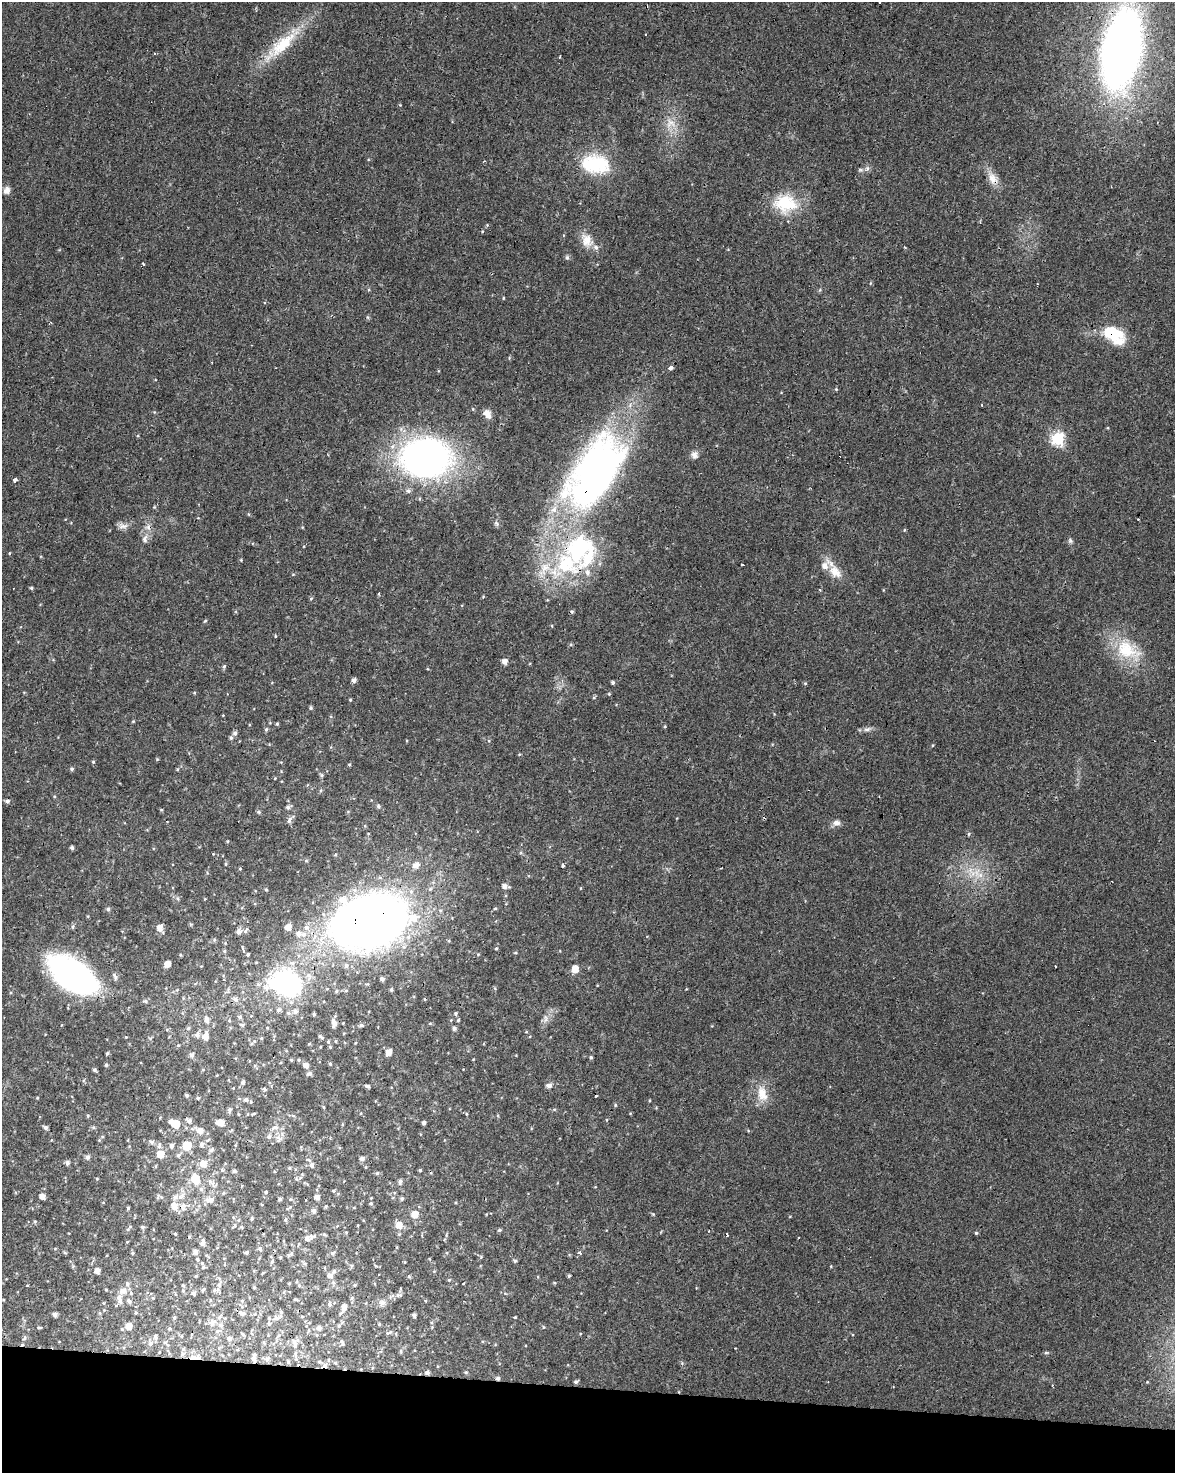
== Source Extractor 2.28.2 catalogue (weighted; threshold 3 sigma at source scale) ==
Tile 11 of 4 x 3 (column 3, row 3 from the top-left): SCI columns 2351-3523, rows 282-1752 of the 4696 x 4918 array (HDU 1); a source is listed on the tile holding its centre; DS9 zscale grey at full resolution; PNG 1177 x 1475 px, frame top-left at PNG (2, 2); no overlay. Shown black and unused: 6% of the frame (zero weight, under 3 of 4 exposures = <1% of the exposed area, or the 3 px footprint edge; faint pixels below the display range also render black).
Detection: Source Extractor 2.28.2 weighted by HDU 2 'WHT'; one run over the whole footprint, this tile lists its part. Background 0.0248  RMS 0.0034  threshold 0.0151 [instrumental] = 3 sigma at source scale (4.5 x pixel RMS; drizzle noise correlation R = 1.50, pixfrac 1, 0.0396/0.0396 arcsec/px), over >= 5 px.
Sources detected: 321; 1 inside a brighter object's white glare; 20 cosmic-ray / hot-pixel residue — not listed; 14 inside a brighter listed object's ellipse — not listed separately; the other 286 listed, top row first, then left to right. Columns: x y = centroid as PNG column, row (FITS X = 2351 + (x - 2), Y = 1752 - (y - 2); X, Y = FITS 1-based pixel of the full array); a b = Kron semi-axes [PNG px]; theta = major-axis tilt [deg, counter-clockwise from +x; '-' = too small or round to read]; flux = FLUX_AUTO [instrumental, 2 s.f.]
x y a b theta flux
879 2 3 2 - 0.46
282 45 54 16 42 16
1122 49 48 22 79 360
670 123 16 12 29 4.2
595 164 38 24 -6 19
867 168 7 4 -89 0.71
992 178 18 10 -78 3.5
6 190 10 8 46 1.5
785 203 32 24 -7 14
587 241 19 12 89 4.3
567 257 7 5 -69 0.62
143 264 3 3 - 1.4
503 298 4 3 - 0.27
367 317 6 4 -89 0.44
1112 333 21 11 -35 19
671 368 4 3 - 3
836 389 4 4 - 0.29
982 405 3 2 - 0.27
487 414 11 7 -55 2.4
1057 439 6 6 - 44
694 455 10 9 - 1.6
426 458 48 37 1 130
595 472 89 45 59 170
15 480 4 3 - 1.6
123 526 14 7 2 1.7
904 530 5 3 - 0.25
145 539 12 7 82 1.8
1070 541 7 5 -70 0.68
9 553 4 3 - 0.29
567 564 43 31 -26 33
743 565 4 2 - 0.92
835 572 21 13 -47 5.1
31 588 4 4 - 0.45
379 594 3 3 - 1
483 597 5 3 - 0.28
311 598 5 3 - 0.36
572 611 5 4 - 0.49
205 621 5 4 - 0.36
1127 650 37 22 -28 15
504 661 5 5 - 2
224 666 6 4 72 0.56
354 680 5 4 - 1.2
613 682 4 4 - 0.6
805 683 5 3 - 0.32
609 694 4 4 - 0.35
350 700 4 4 - 0.32
311 708 5 4 - 0.48
277 724 4 4 - 0.4
266 729 5 5 - 0.53
867 729 10 6 15 1.2
235 733 5 5 - 0.98
231 738 6 4 -90 0.6
519 754 5 3 - 0.28
157 759 4 4 - 0.32
93 762 5 4 - 0.37
349 765 4 4 - 0.35
72 769 5 4 - 0.57
322 775 6 5 - 0.46
275 778 4 3 - 0.24
7 801 6 5 - 0.85
378 806 6 5 - 0.63
288 807 7 4 19 0.8
259 812 5 5 - 0.47
289 820 10 5 62 1.2
837 823 10 7 -3 1.5
969 834 5 3 - 0.36
72 848 4 4 - 0.68
306 861 6 4 0 0.4
226 864 5 3 - 0.37
416 865 8 6 23 2.1
562 865 3 3 - 4.9
240 869 4 4 - 0.32
970 870 10 7 -77 2.2
980 875 8 7 - 2
505 886 7 5 -7 1.7
266 890 5 3 - 0.33
495 908 5 3 - 0.33
108 909 5 5 - 0.71
370 921 70 49 15 290
288 927 6 6 - 2.8
160 928 6 6 - 2.6
245 931 8 4 54 0.62
239 932 6 6 - 1.3
299 933 9 8 - 2.2
214 940 5 3 - 0.35
496 948 5 4 - 0.37
243 951 5 3 - 1.8
248 954 3 3 - 0.46
167 964 5 5 - 2.7
575 969 6 5 - 3.8
72 975 46 22 -34 110
115 976 12 5 -63 0.92
382 979 5 4 - 0.75
286 984 28 22 -24 52
391 990 5 3 - 0.5
336 991 5 4 - 0.44
235 999 7 6 - 1.3
424 999 4 3 - 0.25
145 1001 7 5 -13 0.6
279 1010 7 6 - 0.9
295 1011 7 7 - 1.6
456 1013 5 4 - 0.56
314 1014 4 3 - 0.49
240 1017 6 5 - 0.7
545 1019 13 4 -90 1.1
207 1020 9 6 -78 1.6
451 1020 4 4 - 0.27
458 1020 5 4 - 0.34
334 1022 9 5 -71 1.9
242 1025 5 5 - 0.76
362 1025 6 5 - 0.61
188 1028 5 5 - 0.48
454 1028 5 5 - 0.8
526 1032 4 3 - 0.24
197 1035 7 6 - 1.2
205 1037 9 6 78 2.4
321 1037 8 4 -36 0.66
336 1041 4 4 - 0.37
328 1042 5 4 - 0.53
330 1047 4 4 - 0.32
389 1052 6 5 - 2.8
107 1053 4 3 - 0.47
192 1055 5 5 - 1.1
591 1057 5 4 - 0.5
291 1060 4 4 - 0.37
299 1060 4 4 - 0.4
330 1064 5 4 - 0.44
106 1065 4 3 - 0.36
306 1066 7 5 -49 1.7
95 1070 4 4 - 0.62
309 1074 6 5 - 0.94
243 1082 6 5 - 0.71
549 1085 8 6 7 1.1
367 1086 6 4 -1 0.6
233 1088 3 3 - 0.2
264 1089 4 3 - 1
762 1094 23 13 -75 5.7
187 1095 3 3 - 0.58
37 1098 4 3 - 0.29
198 1098 4 3 - 0.45
246 1100 7 7 - 0.98
615 1105 5 4 - 0.38
229 1110 6 5 - 0.75
248 1114 4 3 - 0.25
253 1114 6 2 30 0.34
293 1115 5 3 - 0.34
189 1120 9 5 -30 1
220 1122 7 5 -12 2.9
424 1123 4 4 - 0.71
175 1124 8 5 -31 8.2
46 1127 5 5 - 0.81
275 1127 11 5 5 1.2
200 1130 9 7 -25 2.6
269 1137 7 6 - 0.85
279 1139 11 8 71 1.6
152 1142 6 6 - 0.83
201 1144 7 6 - 0.97
159 1146 9 5 83 0.85
171 1146 6 5 - 1
187 1146 6 6 - 12
211 1150 7 5 47 0.81
160 1154 6 6 - 4.7
178 1155 6 5 - 0.68
87 1157 6 5 - 1.1
362 1159 6 5 - 1
67 1163 5 5 - 1.1
203 1164 7 7 - 3.3
312 1165 6 5 - 1.2
289 1168 5 4 - 0.37
222 1170 5 4 - 0.54
420 1170 3 3 - 0.39
234 1171 6 4 1 0.51
377 1173 5 4 - 0.42
97 1179 4 3 - 0.28
195 1179 7 6 - 9.1
400 1181 6 4 85 0.81
211 1182 13 6 -41 1.5
201 1189 6 6 - 0.8
266 1191 3 3 - 24
333 1191 4 3 - 0.45
223 1193 5 3 - 0.32
42 1196 5 5 - 2.1
317 1197 5 5 - 1.4
402 1198 5 4 - 0.49
280 1199 4 3 - 0.69
290 1199 5 5 - 0.42
210 1200 13 8 12 2.1
371 1203 6 5 - 0.5
174 1206 13 11 86 2.6
128 1208 4 4 - 0.42
289 1208 9 3 28 0.47
314 1211 5 5 - 1.1
415 1214 9 9 - 2.5
653 1214 4 4 - 0.31
252 1218 4 3 - 0.41
285 1220 6 5 - 0.54
35 1221 6 4 1 0.42
399 1225 7 7 - 3.2
142 1227 5 4 - 0.52
241 1227 6 3 17 0.34
499 1230 5 4 - 0.48
346 1232 4 3 - 0.27
976 1233 4 4 - 0.41
175 1234 3 3 - 0.29
727 1235 4 3 - 3.4
307 1238 8 7 - 1.5
202 1243 8 5 80 1.3
260 1248 5 5 - 0.77
195 1252 5 5 - 1.2
246 1252 4 4 - 0.56
580 1252 5 4 - 0.57
132 1253 5 4 - 0.38
291 1253 7 5 68 0.67
333 1253 7 5 28 0.71
280 1257 4 4 - 0.34
272 1261 6 4 46 0.43
515 1261 5 4 - 0.46
405 1262 5 3 - 0.27
305 1263 6 4 19 0.44
351 1266 5 5 - 0.52
203 1267 6 5 - 0.53
97 1271 5 4 - 2
330 1275 8 7 - 1.3
409 1276 5 4 - 0.53
569 1276 5 4 - 0.5
219 1278 6 4 -20 0.48
449 1280 4 4 - 0.37
289 1283 4 3 - 0.31
183 1285 4 4 - 0.4
299 1285 5 5 - 0.48
355 1285 5 4 - 0.39
254 1288 4 3 - 0.35
106 1289 4 3 - 0.28
203 1289 6 4 61 0.47
214 1290 6 5 - 0.61
123 1291 10 9 - 2.1
193 1293 5 5 - 0.84
398 1295 10 6 7 1.1
295 1299 6 3 18 0.34
210 1300 5 3 - 0.33
129 1301 6 5 - 0.94
382 1303 10 9 - 1.8
330 1304 9 5 -84 0.85
344 1307 7 6 - 1.8
104 1310 4 4 - 0.26
281 1312 5 5 - 0.57
136 1313 4 4 - 0.37
242 1313 12 7 -18 1.3
55 1315 4 4 - 1.2
414 1315 4 4 - 0.92
302 1317 5 3 - 0.28
515 1317 3 3 - 0.25
174 1318 5 4 - 0.54
276 1318 9 7 -14 1.3
213 1322 14 8 31 2.4
269 1323 6 5 - 0.68
379 1324 5 5 - 0.42
339 1325 7 5 74 0.72
129 1326 6 6 - 3.1
39 1328 7 3 0 0.39
170 1328 6 4 -19 0.41
319 1328 6 6 - 1.2
217 1331 8 5 27 1
389 1332 11 5 22 0.89
243 1334 5 4 - 0.45
181 1336 5 3 - 0.31
278 1336 7 4 37 0.57
155 1337 8 5 -78 0.7
25 1338 7 5 44 0.74
229 1338 7 7 - 1.2
150 1343 8 7 - 1.2
294 1343 13 8 -88 2.1
342 1343 8 5 -64 0.76
401 1351 6 4 -89 0.5
1046 1353 6 4 1 0.43
195 1357 19 7 3 3
254 1357 11 4 85 1.2
267 1359 7 6 - 1.2
288 1362 5 4 - 0.49
335 1363 5 4 - 0.41
325 1365 6 5 - 1.1
466 1372 5 4 - 0.45
427 1373 6 5 - 0.92
498 1378 5 4 - 0.8
576 1381 5 4 - 0.69
1052 1385 3 3 - 0.35
Overlapping masked pixels (flux is a lower limit): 14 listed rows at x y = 282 45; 1122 49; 992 178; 1112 333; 426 458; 595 472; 567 564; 370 921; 72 975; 195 1357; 254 1357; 325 1365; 427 1373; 498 1378
Isophote crosses this tile's border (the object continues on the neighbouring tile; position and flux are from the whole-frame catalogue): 2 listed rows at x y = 879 2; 1122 49
Unlisted compact peaks at least as high as the median listed source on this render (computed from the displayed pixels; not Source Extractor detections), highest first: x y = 133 721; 241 560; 400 105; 275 636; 665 726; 154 507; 1147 1382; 473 409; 594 697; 831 1266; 293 574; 161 810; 227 841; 933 745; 473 1059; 543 1327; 682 1363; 554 1283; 489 741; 487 225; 213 854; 194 693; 870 283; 820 290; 154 412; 630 1113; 54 796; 649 1100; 790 1216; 191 924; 466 1114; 304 546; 88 1116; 481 1257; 248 514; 180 955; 302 527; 580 888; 369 290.